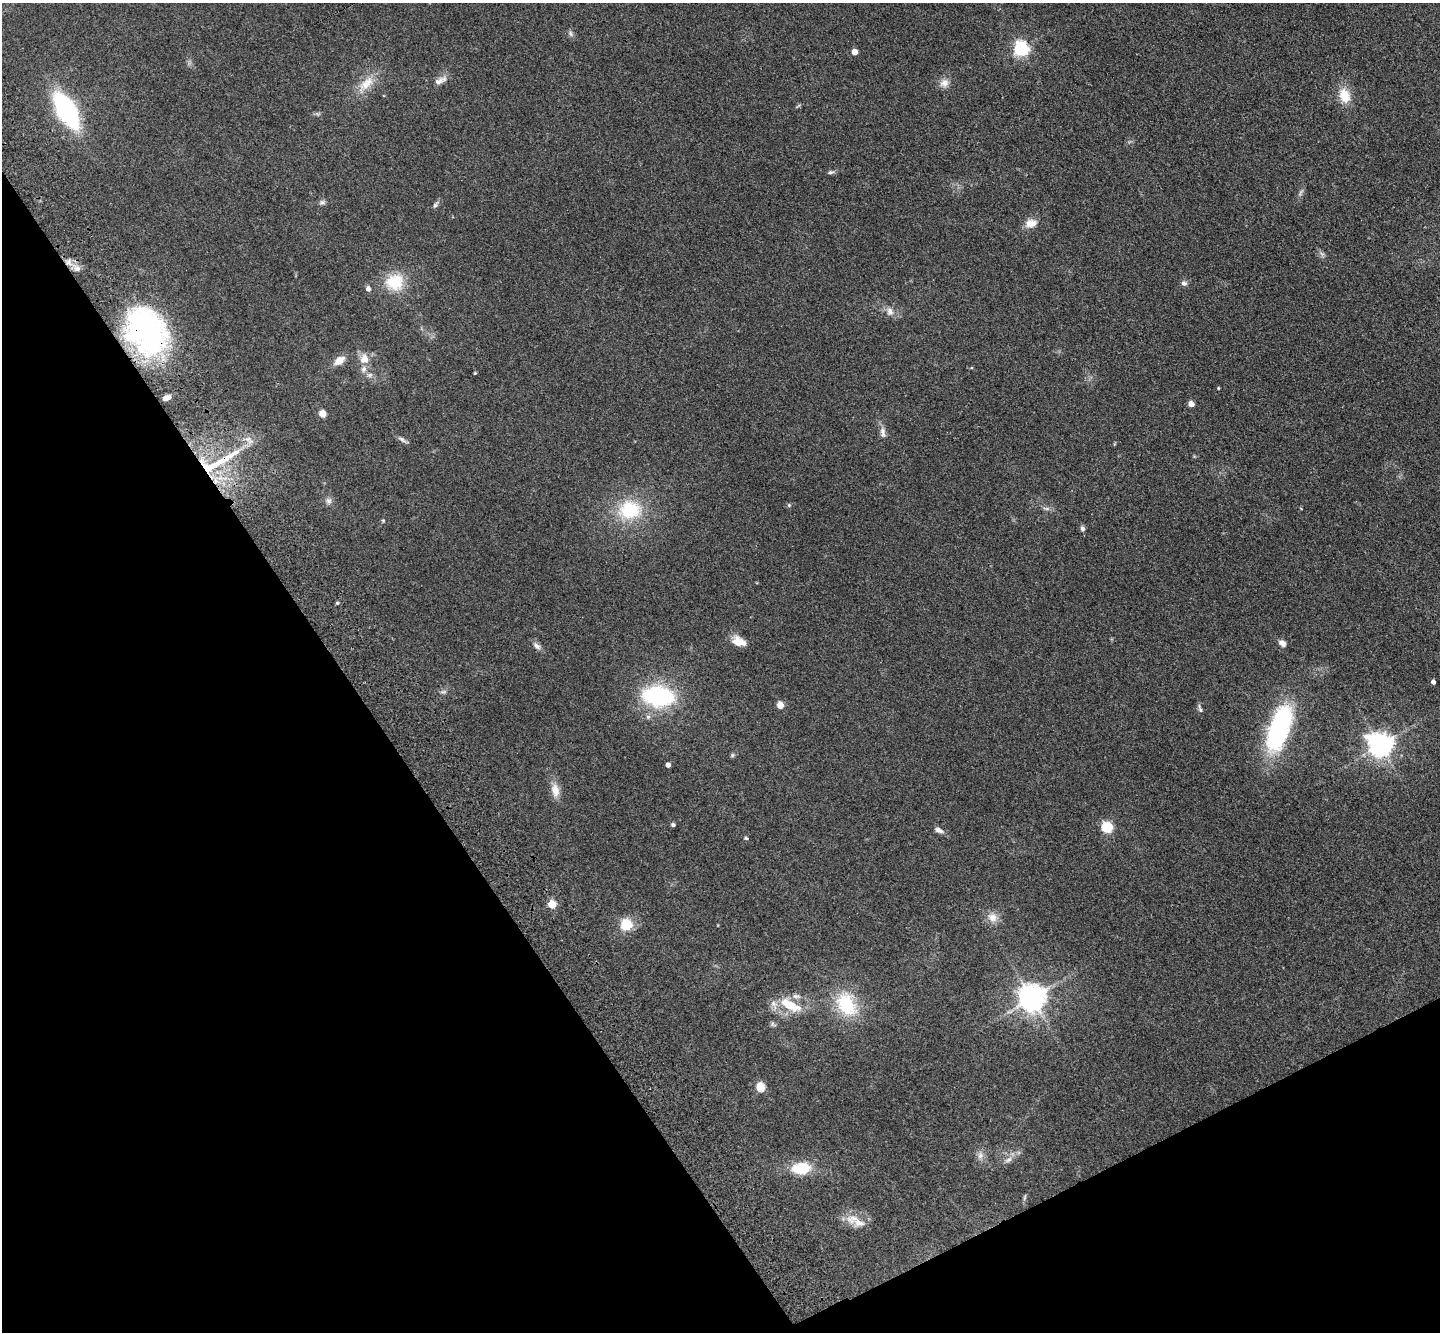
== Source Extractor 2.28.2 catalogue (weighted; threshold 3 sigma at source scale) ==
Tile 14 of 4 x 4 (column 2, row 4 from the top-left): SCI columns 1544-2981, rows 358-1687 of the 5965 x 5897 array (HDU 1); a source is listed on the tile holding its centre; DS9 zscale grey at full resolution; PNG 1442 x 1334 px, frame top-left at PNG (2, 3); no overlay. Shown black and unused: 30% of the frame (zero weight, under 3 of 4 exposures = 6% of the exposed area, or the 3 px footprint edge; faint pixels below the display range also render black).
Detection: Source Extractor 2.28.2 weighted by HDU 2 'WHT'; one run over the whole footprint, this tile lists its part. Background 0.115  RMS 0.0064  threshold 0.0287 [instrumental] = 3 sigma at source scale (4.5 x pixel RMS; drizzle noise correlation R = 1.50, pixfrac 1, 0.05/0.05 arcsec/px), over >= 5 px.
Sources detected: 73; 1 too faint to see at this stretch — not listed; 4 inside a brighter listed object's ellipse — not listed separately; the other 68 listed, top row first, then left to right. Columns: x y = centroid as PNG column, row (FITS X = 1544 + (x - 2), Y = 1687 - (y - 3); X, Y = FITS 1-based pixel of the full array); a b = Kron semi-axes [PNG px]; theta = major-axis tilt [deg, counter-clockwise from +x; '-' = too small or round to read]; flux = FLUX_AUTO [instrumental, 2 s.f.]
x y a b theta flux
571 34 9 6 -61 1.6
1021 49 6 6 - 160
854 52 4 4 - 7.6
440 80 20 8 26 4.4
944 83 13 11 34 4.5
366 84 29 12 44 12
1344 95 20 14 -71 12
66 111 27 12 -60 120
831 172 8 5 10 1.4
1300 193 13 4 62 1.7
322 202 9 6 8 1.7
435 205 11 5 60 1.6
1031 223 16 10 10 5.7
69 262 11 11 - 5.1
395 282 25 22 5 21
1184 283 8 7 - 2
368 289 7 6 - 2.1
890 312 12 9 -81 3.9
146 331 51 37 -61 140
364 359 14 12 -85 6.7
339 361 12 8 36 6.3
475 373 4 3 - 0.65
370 375 8 6 20 1.7
1218 388 3 3 - 0.63
167 398 6 4 22 3.5
1191 404 4 4 - 6.5
322 414 5 5 - 14
883 432 17 7 -84 3.5
402 440 15 4 -31 2
217 462 75 15 27 45
216 481 9 6 -74 3.7
329 501 10 8 -90 2.5
789 505 5 5 - 0.77
1046 508 11 4 -5 1.8
630 510 31 24 9 36
383 521 5 4 - 0.71
1082 529 7 5 -82 1.8
337 603 5 4 - 0.75
739 641 15 10 -23 8.4
1282 643 10 7 -40 3
537 646 12 7 -38 2.8
1433 682 4 4 - 2.6
658 696 32 20 -6 68
780 705 5 4 - 13
1200 708 13 4 -68 1.6
648 717 7 5 68 1.5
1279 729 39 14 72 140
1380 745 8 7 - 600
732 755 6 5 - 0.97
668 765 4 4 - 3.2
555 790 20 10 -81 6.8
673 825 5 4 - 1.3
1107 828 6 5 - 59
939 830 12 6 -26 2.6
746 838 6 4 -23 0.85
552 904 5 5 - 22
992 917 14 13 - 6.1
626 925 6 5 - 50
1032 998 8 8 - 830
846 1004 34 23 -59 32
790 1005 31 12 -27 17
773 1024 8 5 -35 1.2
760 1087 5 5 - 29
980 1155 11 8 85 3.2
1008 1160 11 7 32 3.1
801 1168 24 14 3 19
1025 1197 10 3 75 1.1
858 1222 32 10 -15 8.4
Overlapping masked pixels (flux is a lower limit): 4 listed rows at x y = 69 262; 146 331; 217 462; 216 481